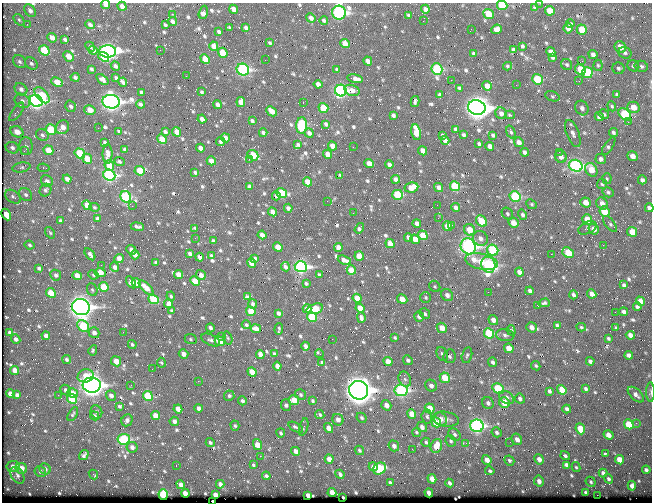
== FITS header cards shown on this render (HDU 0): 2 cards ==
NAXIS1  =                  650 / Width of table row in bytes
NAXIS2  =                  500 / Number of rows in table

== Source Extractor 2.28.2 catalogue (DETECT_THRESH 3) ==
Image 650 x 500 px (HDU 0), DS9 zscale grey, 1 PNG px = 1 image px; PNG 654 x 504 px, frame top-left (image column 1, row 500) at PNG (2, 3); each listed source drawn as its Kron ellipse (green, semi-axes under 4 px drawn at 4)
Background 359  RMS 1.4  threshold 4.09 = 3 sigma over >= 5 px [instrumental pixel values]
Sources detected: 699; of the 699, the 500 brightest by FLUX_AUTO listed and drawn (199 fainter detections omitted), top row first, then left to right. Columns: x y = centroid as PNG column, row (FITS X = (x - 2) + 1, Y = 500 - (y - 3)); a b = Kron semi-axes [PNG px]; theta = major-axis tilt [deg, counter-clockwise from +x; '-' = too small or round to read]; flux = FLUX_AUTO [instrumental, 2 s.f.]
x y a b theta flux
540 3 2 2 - 300
106 5 4 4 - 630
502 5 5 4 - 3000
122 6 4 4 - 440
535 8 3 3 - 140
233 9 5 4 - 520
425 9 4 4 - 370
30 11 7 5 -53 360
550 11 5 4 - 1300
203 12 7 4 71 470
339 13 7 7 - 21000
172 14 2 2 - 350
488 14 6 4 -41 1600
408 15 4 3 - 130
311 18 5 4 - 290
19 20 6 4 -52 150
324 20 4 4 - 160
173 21 4 4 - 310
423 21 2 2 - 350
27 24 3 2 - 130
570 24 4 3 - 140
90 25 5 4 - 230
165 25 3 3 - 130
229 27 4 3 - 130
246 28 4 3 - 190
568 28 5 4 - 490
471 29 2 2 - 120
496 29 5 4 - 580
582 30 5 4 - 1400
219 32 4 3 - 160
52 38 5 4 - 590
65 39 4 3 - 190
270 43 4 3 - 120
345 44 5 4 - 860
214 46 5 4 - 660
522 46 3 3 - 120
90 47 5 4 - 150
620 47 6 5 - 990
44 50 5 4 - 3900
93 50 4 3 - 500
160 50 2 2 - 550
513 50 4 4 - 300
108 51 8 6 -1 27000
551 52 5 4 - 560
223 53 5 4 - 1800
625 53 7 5 -30 210
473 54 3 3 - 120
593 54 4 4 - 270
69 56 6 4 -44 940
104 57 6 4 -37 1400
552 57 4 3 - 220
205 59 5 4 - 1400
265 60 2 2 - 160
368 61 4 4 - 420
582 61 3 2 - 150
19 62 7 5 -44 220
31 63 7 5 -44 210
567 65 6 5 - 170
598 65 5 4 - 140
115 66 5 4 - 230
507 66 4 3 - 140
633 66 6 5 - 190
641 66 6 5 - 230
618 68 6 6 - 190
91 69 4 3 - 160
437 69 6 5 - 8100
580 69 5 5 - 1900
243 70 6 5 - 13000
337 70 4 3 - 170
587 73 5 5 - 3900
186 76 2 2 - 190
75 77 4 4 - 200
116 78 3 3 - 130
102 79 7 4 -37 320
355 79 8 4 -12 480
537 79 5 5 - 3600
451 80 2 2 - 710
579 81 3 2 - 130
57 82 6 4 -25 1300
123 82 4 3 - 260
318 84 4 4 - 410
516 85 2 2 - 210
487 86 5 4 - 680
459 88 3 3 - 150
21 89 7 5 -44 310
352 90 8 5 -19 440
341 91 6 5 - 16000
141 92 4 3 - 230
202 92 3 3 - 130
42 95 9 5 -47 3300
440 95 4 3 - 190
617 95 4 4 - 180
552 96 7 5 -18 150
22 101 8 6 -33 320
36 101 7 5 -38 25000
415 101 5 3 - 160
111 102 9 7 -5 39000
241 102 5 4 - 740
303 103 3 2 - 370
140 104 4 3 - 200
218 104 4 4 - 400
71 106 6 5 - 250
612 106 5 4 - 120
633 107 6 5 - 1100
323 108 5 5 - 2200
477 108 9 7 -12 61000
582 108 7 6 - 340
90 110 6 4 -15 780
272 111 6 4 -44 710
17 112 11 4 55 190
501 113 6 5 - 370
604 114 5 4 - 160
625 114 7 5 -43 5200
393 115 4 4 - 230
510 115 5 3 - 120
599 117 4 4 - 380
202 119 4 4 - 440
252 121 4 3 - 190
628 122 3 2 - 300
326 124 4 3 - 190
301 125 8 5 86 8100
62 127 7 6 - 640
98 128 2 2 - 130
456 129 4 3 - 240
51 130 5 5 - 3800
119 131 4 3 - 140
17 132 7 5 -26 800
165 132 4 3 - 220
176 132 5 4 - 760
416 132 8 5 -78 1800
511 132 7 3 -70 130
613 132 4 4 - 190
263 133 4 3 - 210
309 133 5 4 - 290
573 133 14 6 -69 430
42 135 7 5 -34 220
443 135 3 3 - 140
464 135 3 3 - 130
493 135 3 3 - 140
226 138 5 4 - 400
162 139 5 4 - 1700
445 140 4 3 - 280
220 142 4 3 - 140
519 142 5 4 - 490
105 143 4 3 - 210
479 144 3 3 - 140
298 145 4 3 - 140
26 146 9 6 -89 290
332 146 5 4 - 670
490 146 4 4 - 530
609 146 10 4 57 200
353 147 2 2 - 180
12 148 7 5 -22 260
200 148 4 4 - 540
125 149 4 3 - 240
48 150 5 4 - 1200
24 151 4 4 - 120
423 151 5 4 - 640
525 152 4 3 - 260
559 152 2 2 - 360
80 153 5 4 - 3600
108 154 10 5 89 440
328 154 4 4 - 660
253 155 6 5 - 2200
633 156 5 4 - 540
561 157 6 6 - 480
87 159 5 4 - 1300
249 159 2 2 - 2500
601 159 5 5 - 310
119 161 5 4 - 180
211 161 5 4 - 620
369 164 5 4 - 920
109 165 5 4 - 1200
389 165 4 4 - 350
576 166 7 6 - 16000
21 167 9 4 11 230
44 168 6 3 -7 120
591 170 7 5 -59 1400
140 171 5 4 - 2200
195 172 4 3 - 160
109 175 6 5 - 13000
340 175 3 3 - 120
67 179 4 4 - 410
396 179 4 4 - 360
607 179 5 4 - 120
642 180 4 4 - 270
47 181 6 5 - 350
307 182 5 4 - 930
602 184 5 5 - 150
455 186 5 5 - 4700
249 187 4 4 - 180
411 187 7 5 10 950
439 188 5 4 - 390
45 190 6 5 - 210
608 192 5 5 - 160
282 193 5 5 - 4300
26 195 7 5 -44 220
397 195 5 5 - 4400
276 196 4 3 - 180
515 196 6 5 - 6000
13 197 9 5 -37 250
126 197 6 5 - 6100
327 201 2 2 - 140
586 202 5 5 - 870
602 203 6 5 - 570
532 204 6 4 -42 140
87 205 5 4 - 1300
437 205 2 2 - 220
132 206 2 2 - 160
94 207 5 4 - 120
288 208 4 3 - 260
456 208 4 4 - 310
649 208 4 4 - 300
605 211 5 5 - 1900
273 212 5 4 - 630
353 213 2 2 - 150
6 214 6 4 -62 870
507 214 6 5 - 170
522 215 5 4 - 210
438 218 3 2 - 130
98 219 4 3 - 260
587 219 5 4 - 1600
60 221 4 3 - 190
481 221 6 5 - 2700
417 223 4 4 - 370
513 223 5 4 - 1000
610 224 9 4 -51 180
452 225 3 2 - 140
137 226 7 3 -9 200
447 226 5 4 - 1000
195 228 3 3 - 120
359 228 6 3 57 210
587 228 10 6 25 310
594 229 5 5 - 630
469 230 6 5 - 1500
632 232 5 4 - 1200
50 233 6 4 -54 120
262 235 4 4 - 460
423 235 5 4 - 1600
408 237 4 3 - 270
195 238 2 2 - 230
480 238 8 7 - 430
415 239 5 4 - 1200
213 241 4 3 - 190
390 244 5 4 - 900
30 245 5 3 - 130
603 245 2 2 - 820
468 246 8 7 - 25000
278 247 5 4 - 1400
338 247 4 4 - 480
131 250 5 3 - 390
493 250 6 5 - 6100
568 253 6 4 -38 2400
90 254 7 4 -53 270
190 254 4 3 - 270
551 254 2 2 - 830
135 255 4 4 - 520
211 256 4 3 - 150
359 256 5 4 - 1000
200 257 4 3 - 340
255 258 4 3 - 130
119 259 5 4 - 850
344 260 7 3 -22 420
482 261 16 8 -12 1700
156 262 3 3 - 120
252 263 5 4 - 990
101 265 2 2 - 140
488 265 8 7 - 14000
115 267 5 4 - 350
285 267 4 3 - 250
301 267 6 5 - 19000
39 268 4 4 - 230
351 270 5 4 - 1200
519 272 4 4 - 510
100 273 6 4 -13 1200
56 275 6 5 - 260
93 275 5 4 - 140
179 275 5 4 - 950
201 275 5 4 - 420
319 275 4 3 - 120
77 276 5 4 - 980
195 281 5 4 - 1900
131 282 7 4 -56 320
136 283 5 4 - 820
306 283 3 3 - 120
624 285 4 3 - 170
435 286 6 5 - 140
104 287 5 4 - 2200
146 288 9 4 -43 990
92 290 6 5 - 160
530 291 4 4 - 220
488 292 2 2 - 420
51 293 5 4 - 2200
592 294 5 4 - 550
447 295 6 5 - 440
573 295 4 3 - 210
171 296 5 3 - 130
247 297 4 3 - 250
357 298 5 4 - 1600
425 298 5 5 - 140
154 299 5 4 - 3300
402 299 5 4 - 1200
640 301 5 4 - 800
544 303 6 4 16 170
169 304 5 4 - 810
253 304 4 4 - 160
538 306 3 2 - 380
81 307 9 8 - 51000
637 307 4 4 - 190
360 308 5 4 - 1200
307 309 4 4 - 410
315 309 8 5 17 2200
171 310 4 4 - 120
251 311 5 4 - 2000
615 312 2 2 - 380
624 312 4 4 - 300
278 313 4 3 - 250
425 314 6 5 - 200
419 316 5 4 - 390
312 317 5 4 - 4300
361 318 5 3 - 220
493 320 5 4 - 570
246 325 4 4 - 150
83 326 6 5 - 4300
557 326 4 3 - 210
531 327 5 4 - 500
581 327 5 3 - 130
210 328 4 4 - 240
442 328 5 5 - 910
616 328 3 3 - 120
256 329 5 4 - 720
279 329 6 2 86 130
511 330 5 4 - 140
123 332 2 2 - 330
10 333 4 3 - 280
94 333 5 5 - 430
489 333 5 5 - 4700
505 335 9 6 -6 270
630 335 4 4 - 540
46 336 4 4 - 400
222 336 2 2 - 570
228 338 6 4 -74 140
395 338 3 3 - 120
608 338 3 3 - 140
16 339 5 4 - 280
191 339 6 5 - 140
332 339 2 2 - 270
211 340 10 5 -25 280
220 341 5 4 - 1900
132 344 4 3 - 160
305 346 4 3 - 280
509 348 5 4 - 1400
93 350 5 4 - 120
184 354 5 4 - 520
260 354 4 4 - 550
274 354 4 3 - 170
320 354 4 2 - 180
442 354 7 5 -60 240
467 355 8 5 77 200
629 355 4 4 - 280
450 356 7 6 - 220
66 359 5 4 - 190
408 360 5 4 - 210
116 361 5 4 - 1000
388 361 5 4 - 960
590 361 4 3 - 240
493 362 5 4 - 220
161 363 5 4 - 130
322 363 4 3 - 160
277 366 4 4 - 550
536 366 5 4 - 140
152 369 3 2 - 130
15 370 4 4 - 760
252 372 5 4 - 1000
86 376 8 6 16 1300
445 378 5 5 - 2100
405 379 8 6 -65 280
198 381 2 2 - 310
92 385 9 7 -2 45000
131 385 3 2 - 190
431 386 6 5 - 410
498 389 6 4 -30 3500
586 389 4 3 - 190
66 390 6 5 - 310
359 390 10 9 - 76000
401 390 6 6 - 12000
562 390 5 4 - 1500
549 391 4 3 - 190
651 392 10 4 90 170
73 393 5 4 - 840
10 394 4 4 - 750
17 395 4 4 - 210
58 395 2 2 - 360
111 395 5 4 - 380
301 395 6 5 - 170
636 395 10 5 -44 390
148 396 5 4 - 3400
229 396 5 5 - 190
506 398 8 6 -35 440
72 399 5 4 - 3600
520 399 5 4 - 260
294 400 5 5 - 1300
242 401 4 4 - 240
313 401 4 3 - 150
488 403 6 5 - 270
504 403 5 5 - 1700
286 405 6 5 - 210
386 405 5 4 - 620
119 406 4 4 - 160
198 408 4 4 - 410
178 409 4 4 - 770
430 409 5 4 - 1500
567 409 4 3 - 270
96 412 7 5 -65 250
73 414 7 4 58 140
412 414 5 4 - 1100
155 415 4 4 - 1100
320 415 5 4 - 160
94 416 5 4 - 170
427 416 7 5 -83 210
361 418 5 4 - 150
440 419 7 6 - 540
446 419 13 7 -8 580
127 420 6 5 - 280
338 420 6 5 - 440
174 421 5 4 - 430
436 422 5 4 - 2100
636 423 3 3 - 170
629 424 5 4 - 2400
235 426 5 4 - 150
477 426 7 6 - 16000
296 427 8 4 -31 250
304 427 9 4 76 140
422 427 5 4 - 400
329 428 5 4 - 680
580 429 5 4 - 1600
416 432 5 4 - 130
497 432 5 4 - 220
281 433 4 3 - 150
455 435 7 5 -43 230
608 435 5 4 - 720
124 439 6 5 - 6700
517 439 6 5 - 480
451 441 6 5 - 180
210 442 5 4 - 160
426 442 4 4 - 160
510 442 2 2 - 220
466 443 2 2 - 220
257 445 5 4 - 1200
394 446 5 5 - 360
436 446 7 5 69 1300
132 447 5 5 - 370
412 449 2 2 - 210
359 450 5 4 - 160
296 451 4 4 - 420
605 454 4 3 - 150
84 455 5 3 - 220
260 456 2 2 - 1100
565 456 5 4 - 190
329 459 5 4 - 690
539 459 5 4 - 520
487 460 5 4 - 620
509 460 5 4 - 170
619 460 5 4 - 1300
253 465 4 3 - 120
566 465 4 3 - 260
13 466 6 5 - 530
176 466 2 2 - 160
373 467 4 4 - 380
576 467 5 4 - 120
21 468 6 5 - 790
45 469 6 5 - 300
380 469 7 5 37 3900
646 470 4 3 - 230
490 471 4 4 - 170
40 472 6 5 - 260
603 473 4 4 - 290
93 474 5 3 - 310
340 474 5 4 - 270
17 475 9 6 -57 360
266 476 4 4 - 260
432 479 5 4 - 810
608 479 5 4 - 200
539 481 5 5 - 400
591 482 5 4 - 140
390 483 4 3 - 190
449 483 4 3 - 260
220 484 4 4 - 430
181 485 4 4 - 560
632 486 4 4 - 370
185 493 4 4 - 890
332 493 4 4 - 1000
429 493 4 3 - 460
586 493 4 3 - 190
163 494 5 4 - 5400
215 495 4 4 - 570
308 495 4 3 - 460
597 495 2 2 - 1400
343 497 3 2 - 130
212 501 3 2 - 510
At the frame edge (FLAGS 8, measured only in part): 7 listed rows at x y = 540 3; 106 5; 502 5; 339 13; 649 208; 651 392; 212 501
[199 fainter detections neither listed nor drawn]